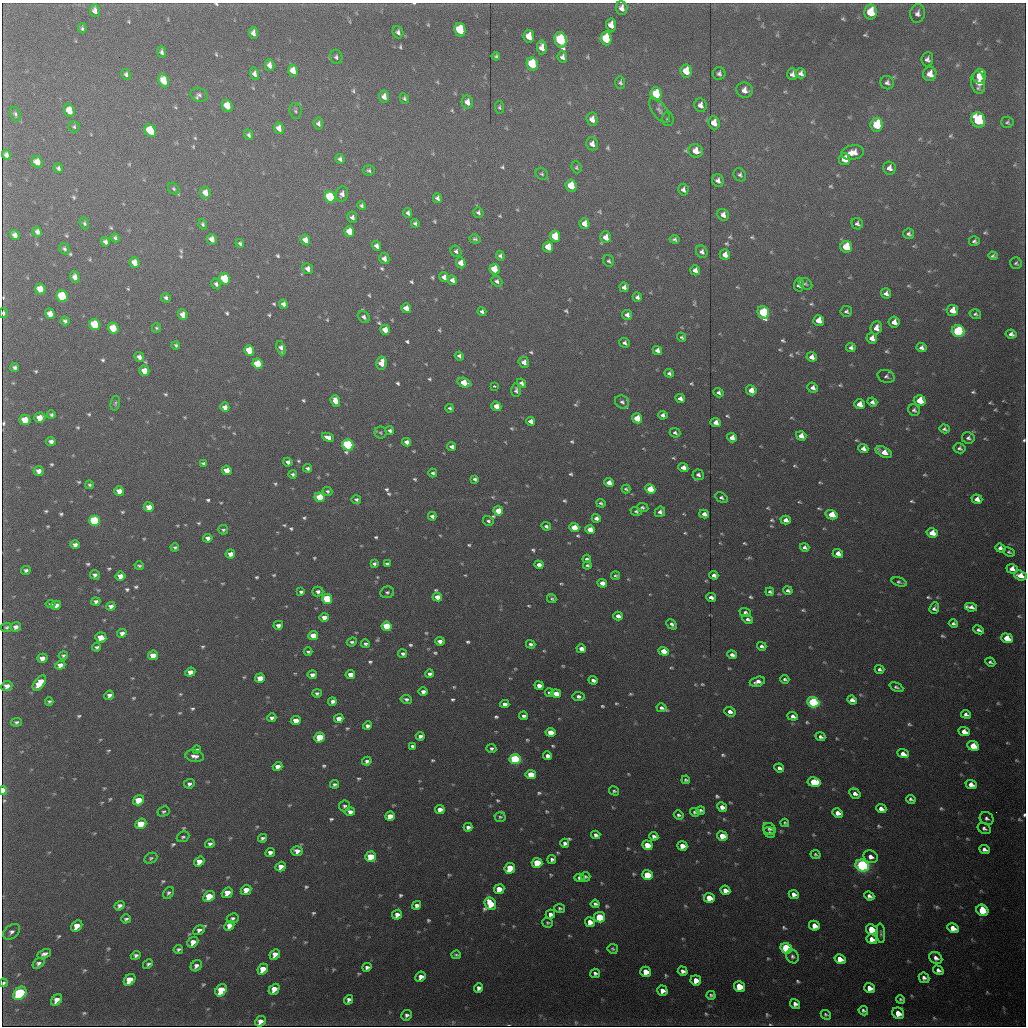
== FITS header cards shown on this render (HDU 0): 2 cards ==
NAXIS1  =                 1024 /fastest changing axis
NAXIS2  =                 1024 /next to fastest changing axis

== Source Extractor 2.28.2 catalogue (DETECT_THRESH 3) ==
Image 1024 x 1024 px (HDU 0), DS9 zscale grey, 1 PNG px = 1 image px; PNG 1028 x 1028 px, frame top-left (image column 1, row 1024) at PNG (2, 3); each listed source drawn as its Kron ellipse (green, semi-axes under 4 px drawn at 4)
Background 9760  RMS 69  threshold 208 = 3 sigma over >= 5 px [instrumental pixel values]
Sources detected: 871; of the 871, the 500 brightest by FLUX_AUTO listed and drawn (371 fainter detections omitted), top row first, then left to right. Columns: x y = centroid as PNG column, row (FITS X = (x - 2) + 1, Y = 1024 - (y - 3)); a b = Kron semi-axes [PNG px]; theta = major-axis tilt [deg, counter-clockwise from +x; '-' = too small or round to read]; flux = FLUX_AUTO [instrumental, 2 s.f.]
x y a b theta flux
622 8 7 5 -84 3.1e+04
95 11 6 5 - 2.8e+04
870 12 7 6 - 1.5e+05
917 13 9 7 81 2.5e+04
611 25 6 5 - 5.1e+04
82 28 5 4 - 1.0e+04
460 30 7 5 -77 2.5e+05
398 32 6 5 - 1.7e+04
253 33 6 4 -85 2.9e+04
529 36 6 5 - 7.6e+04
606 38 7 5 -83 2.4e+05
560 40 8 6 -77 5.7e+05
542 47 7 5 -84 4.0e+04
162 52 5 3 - 1.5e+04
496 56 4 4 - 9.6e+03
336 57 7 6 - 1.5e+04
562 57 6 5 - 2.1e+04
927 59 7 6 - 2.0e+04
532 64 7 5 -79 3.1e+05
269 65 6 4 -74 3.3e+04
293 71 6 5 - 6.3e+04
686 71 6 5 - 9.3e+04
719 73 6 6 - 1.6e+04
801 73 5 5 - 2.0e+04
126 74 5 4 - 1.3e+04
255 74 6 4 -76 2.4e+04
792 74 6 5 - 1.9e+04
930 74 7 6 - 4.9e+04
980 76 7 6 - 1.1e+05
164 81 7 5 -70 9.9e+04
620 82 6 5 - 1.2e+04
887 83 7 6 - 1.7e+04
978 83 11 7 -80 5.5e+04
745 90 8 7 - 3.7e+04
656 94 6 5 - 2.2e+05
199 95 9 6 -14 1.7e+04
384 97 6 5 - 3.4e+04
404 98 5 4 - 1.0e+04
467 102 7 5 -77 3.9e+04
700 105 7 6 - 3.2e+04
227 106 6 5 - 1.0e+05
499 107 6 4 -84 9.8e+03
659 110 14 7 -53 2.2e+04
69 111 6 5 - 7.9e+04
295 111 8 6 -84 1.1e+04
15 114 7 5 -73 1.2e+04
592 119 6 5 - 4.1e+04
668 119 7 5 -86 1.0e+04
978 120 8 7 - 3.5e+05
1007 122 6 5 - 1.0e+04
714 123 6 5 - 6.0e+04
318 124 6 5 - 1.7e+04
877 125 7 6 - 2.5e+05
74 127 5 5 - 9.2e+03
279 128 6 4 -75 3.8e+04
150 131 7 5 -58 2.0e+05
249 135 5 4 - 1.4e+04
592 144 6 6 - 3.1e+04
696 151 7 6 - 6.2e+04
853 152 11 7 12 5.5e+04
6 155 5 4 - 2.0e+04
340 159 5 4 - 1.5e+04
844 159 6 6 - 6.9e+04
37 162 6 5 - 5.6e+04
576 167 6 5 - 9.0e+03
58 168 5 4 - 1.3e+04
889 168 6 6 - 2.7e+04
369 170 6 5 - 1.1e+04
542 174 6 5 - 9.3e+03
740 175 7 6 - 1.4e+04
718 180 6 5 - 2.3e+04
571 186 6 5 - 1.5e+05
174 189 6 5 - 9.8e+03
683 190 6 5 - 1.9e+04
205 193 6 5 - 4.2e+04
342 194 8 6 75 2.7e+04
330 197 6 5 - 4.7e+05
437 198 5 4 - 1.7e+04
362 206 5 4 - 1.2e+04
408 213 5 4 - 1.5e+04
478 213 6 5 - 1.4e+04
723 215 6 5 - 2.9e+04
352 217 6 5 - 2.0e+04
84 223 6 4 -72 1.0e+04
415 223 4 4 - 1.2e+04
203 224 5 4 - 9.7e+03
584 224 5 5 - 4.6e+04
857 224 6 5 - 1.6e+04
349 231 6 5 - 8.5e+04
37 232 5 4 - 2.2e+04
908 234 5 5 - 1.4e+04
15 235 5 4 - 2.8e+04
555 236 6 5 - 1.8e+05
606 237 6 5 - 5.1e+04
115 238 4 3 - 1.2e+04
212 239 5 4 - 3.9e+04
475 239 5 4 - 1.1e+04
675 239 5 4 - 1.2e+04
305 240 5 4 - 4.5e+04
974 241 5 5 - 1.3e+04
105 242 5 4 - 1.8e+04
240 243 4 4 - 1.0e+04
377 246 5 4 - 2.3e+04
548 247 5 5 - 1.0e+05
846 247 6 6 - 2.3e+05
64 249 6 5 - 1.2e+04
456 251 6 5 - 1.5e+04
702 252 6 5 - 1.7e+04
725 255 5 5 - 4.1e+04
500 256 5 4 - 1.3e+04
993 256 5 4 - 1.1e+04
384 259 5 5 - 2.9e+04
609 261 6 5 - 9.8e+03
134 262 5 5 - 5.0e+04
461 263 5 4 - 4.9e+04
1016 263 6 5 - 1.1e+04
308 269 6 5 - 3.1e+04
494 269 5 5 - 1.7e+05
695 270 5 5 - 3.0e+04
75 277 6 4 -72 2.9e+04
444 277 5 4 - 2.6e+04
225 279 6 5 - 2.9e+05
452 280 5 4 - 2.4e+04
497 281 6 4 -39 1.5e+04
216 284 6 4 -58 1.4e+04
806 284 7 5 -32 9.3e+03
799 285 7 5 87 2.2e+04
624 287 5 4 - 2.2e+04
40 289 6 5 - 6.8e+04
886 293 5 5 - 2.1e+04
62 296 6 5 - 3.1e+05
637 297 5 4 - 1.6e+04
166 298 5 4 - 1.4e+04
283 304 5 4 - 2.2e+04
406 308 5 4 - 5.7e+04
952 310 6 5 - 6.3e+04
482 311 4 4 - 1.4e+04
846 311 6 5 - 1.3e+04
763 312 6 5 - 5.1e+05
3 313 5 4 - 1.1e+04
50 314 5 5 - 4.6e+04
975 314 6 5 - 1.2e+04
183 315 5 5 - 3.5e+04
627 315 5 5 - 2.1e+04
364 317 7 5 -45 1.5e+04
819 320 5 5 - 7.1e+04
65 321 4 4 - 1.3e+04
894 322 5 5 - 3.6e+04
95 324 6 5 - 2.3e+05
113 328 5 5 - 1.5e+05
156 328 5 4 - 9.2e+03
876 328 6 5 - 3.5e+04
385 330 5 4 - 5.5e+04
958 331 6 6 - 7.0e+05
1011 334 5 4 - 1.9e+04
682 337 5 4 - 9.4e+03
872 338 5 5 - 3.9e+04
624 343 5 5 - 1.5e+04
176 345 4 3 - 9.2e+03
281 348 7 4 -71 2.3e+04
851 348 5 4 - 1.7e+04
921 348 5 4 - 1.9e+04
249 350 5 5 - 1.4e+05
657 350 5 4 - 2.6e+04
459 356 4 4 - 1.3e+04
139 357 5 4 - 2.2e+04
812 357 5 4 - 3.1e+04
524 362 5 5 - 3.3e+04
381 363 7 5 78 5.9e+04
257 364 5 5 - 1.9e+05
15 367 4 4 - 1.5e+04
144 371 5 5 - 6.7e+04
669 373 4 4 - 1.4e+04
886 376 9 6 -17 1.5e+04
464 383 7 4 -16 1.1e+05
522 383 5 4 - 1.6e+04
494 386 3 2 - 1.3e+04
813 388 5 5 - 2.3e+04
516 390 7 5 -89 1.5e+04
751 390 5 5 - 6.9e+04
718 393 5 4 - 1.6e+04
680 399 5 4 - 2.2e+04
335 401 6 4 -70 5.8e+04
920 401 6 5 - 1.3e+05
622 402 7 6 - 1.6e+04
872 402 5 4 - 1.8e+04
115 403 7 4 78 9.3e+03
860 404 5 5 - 5.6e+04
496 406 5 4 - 7.1e+04
225 407 5 4 - 3.2e+04
450 408 5 4 - 9.4e+03
914 410 6 5 - 1.4e+04
51 415 4 4 - 1.1e+04
663 415 5 4 - 1.8e+04
40 418 6 5 - 5.6e+04
637 418 5 5 - 1.5e+05
25 420 5 5 - 1.0e+05
531 421 5 4 - 2.8e+04
716 423 5 4 - 4.2e+04
944 429 5 4 - 1.3e+04
390 431 4 3 - 1.3e+04
380 433 6 6 - 9.5e+03
675 433 5 4 - 1.1e+04
801 436 5 4 - 4.5e+04
328 437 6 4 -22 3.2e+04
732 438 5 4 - 5.2e+04
968 438 6 5 - 1.6e+04
51 441 5 4 - 2.0e+04
407 442 4 4 - 2.6e+04
348 445 6 5 - 7.3e+05
452 447 4 4 - 1.9e+04
863 448 5 4 - 2.5e+04
960 448 6 5 - 1.5e+04
884 452 9 5 -27 5.7e+04
288 462 4 4 - 2.0e+04
203 464 4 4 - 1.4e+04
307 468 4 3 - 1.3e+04
683 468 5 4 - 3.9e+04
227 470 5 4 - 6.7e+04
39 471 5 4 - 3.0e+04
433 473 4 3 - 1.1e+04
292 474 4 4 - 1.1e+04
698 475 6 5 - 1.6e+04
475 479 4 4 - 1.2e+04
609 483 5 4 - 4.6e+04
89 485 4 4 - 9.2e+03
626 489 4 3 - 9.2e+03
650 489 5 4 - 1.4e+05
119 491 5 4 - 4.6e+04
327 491 5 4 - 1.0e+04
320 497 5 4 - 1.9e+05
721 498 7 4 -31 1.4e+04
356 499 5 4 - 1.2e+04
977 499 5 4 - 3.3e+04
601 503 4 3 - 9.4e+03
149 507 5 5 - 5.6e+04
642 507 6 4 -10 1.1e+04
498 511 5 4 - 1.3e+05
636 511 6 4 -18 1.1e+04
660 512 5 5 - 1.8e+04
704 514 5 4 - 2.4e+04
832 515 6 4 -15 1.1e+05
432 516 4 4 - 1.6e+04
596 518 4 4 - 2.2e+04
786 520 5 4 - 3.0e+04
94 521 5 5 - 5.1e+05
488 521 5 5 - 1.1e+04
546 526 5 4 - 1.3e+04
574 528 5 4 - 1.5e+05
223 530 5 4 - 9.7e+03
590 530 5 4 - 8.9e+04
932 533 6 4 -15 8.4e+04
208 538 5 4 - 2.0e+04
75 545 5 4 - 2.2e+04
175 547 4 3 - 9.5e+03
805 547 5 4 - 1.5e+04
1000 548 5 4 - 2.1e+04
1009 552 6 3 -23 9.0e+03
230 554 5 4 - 3.5e+04
838 554 5 4 - 4.0e+04
587 559 4 3 - 1.1e+04
374 564 4 4 - 1.2e+04
387 564 4 4 - 1.2e+04
539 565 4 4 - 3.6e+04
587 565 4 3 - 1.0e+04
139 566 4 4 - 9.8e+03
1012 569 6 4 -17 4.0e+04
26 570 4 4 - 1.4e+04
95 575 5 4 - 1.9e+04
714 575 4 4 - 2.1e+04
1020 575 6 5 - 5.6e+04
120 576 5 4 - 3.9e+04
615 576 4 4 - 9.2e+03
899 582 8 4 -16 1.2e+04
602 583 5 4 - 4.2e+04
788 590 5 4 - 1.5e+04
301 592 4 3 - 1.2e+04
318 592 5 5 - 1.9e+04
387 592 7 5 12 1.3e+04
770 592 4 3 - 1.1e+04
437 597 5 4 - 5.6e+04
711 597 5 4 - 2.1e+04
552 598 5 3 - 9.5e+03
327 599 5 5 - 3.4e+05
96 602 4 4 - 1.6e+04
51 604 5 4 - 1.1e+04
56 605 5 4 - 2.4e+04
111 606 5 4 - 2.2e+04
971 607 6 4 -10 2.1e+04
934 608 6 4 69 1.7e+04
745 612 6 4 -21 1.5e+04
618 616 5 4 - 3.2e+04
324 617 5 4 - 5.0e+04
748 619 5 4 - 1.4e+04
953 623 5 4 - 1.3e+04
672 624 6 4 -47 1.6e+04
278 625 5 4 - 2.2e+04
387 626 5 4 - 2.7e+05
6 627 6 4 7 1.1e+04
16 627 5 4 - 2.4e+04
979 630 5 4 - 1.6e+04
122 633 5 4 - 2.4e+04
313 636 5 4 - 1.1e+05
101 638 5 5 - 7.6e+04
1007 638 6 4 -20 1.0e+05
440 641 5 4 - 2.5e+04
352 642 5 4 - 1.2e+04
365 644 4 3 - 1.1e+04
531 644 5 4 - 1.3e+04
762 646 5 4 - 1.3e+04
97 647 4 3 - 1.2e+04
581 649 5 4 - 4.1e+04
663 651 5 4 - 7.4e+04
308 652 4 3 - 9.5e+03
403 654 4 4 - 1.3e+04
63 655 4 4 - 9.8e+03
153 655 5 4 - 7.2e+04
732 655 5 3 - 2.0e+04
42 658 5 4 - 3.7e+04
990 662 5 3 - 1.1e+04
60 665 5 4 - 3.3e+04
880 669 5 4 - 1.3e+04
190 672 5 4 - 4.9e+04
429 674 4 4 - 1.5e+04
312 675 4 4 - 2.9e+04
350 675 5 4 - 5.8e+04
260 678 5 4 - 9.4e+04
785 679 4 4 - 1.1e+04
593 680 4 3 - 1.8e+04
757 682 8 5 16 2.8e+04
39 683 9 5 51 1.2e+05
7 686 5 4 - 3.3e+04
539 686 4 4 - 3.7e+04
896 687 7 4 -26 1.2e+04
423 692 4 4 - 2.2e+04
317 693 4 4 - 1.2e+04
549 693 4 3 - 9.2e+03
556 694 5 4 - 7.9e+04
109 695 5 4 - 2.1e+04
578 696 6 4 -8 1.6e+04
406 699 6 4 -11 1.3e+04
852 700 5 4 - 2.8e+04
49 701 4 3 - 8.9e+03
332 701 4 4 - 1.8e+04
813 702 6 5 - 8.3e+05
505 704 4 4 - 2.7e+04
661 708 5 4 - 1.5e+04
730 712 6 4 -19 2.6e+04
966 714 5 4 - 1.7e+04
524 716 4 4 - 1.4e+04
793 716 5 4 - 2.0e+04
272 718 4 4 - 2.0e+04
339 719 5 4 - 4.8e+04
296 721 5 4 - 7.1e+04
16 722 5 4 - 1.2e+04
367 726 4 4 - 2.1e+04
550 732 5 4 - 9.9e+04
964 732 6 4 -24 4.7e+04
420 736 4 4 - 1.7e+04
319 737 5 5 - 1.7e+05
820 737 5 4 - 1.5e+04
412 746 4 4 - 1.3e+04
973 746 6 4 -23 1.3e+05
491 748 5 4 - 1.1e+04
197 750 4 4 - 1.0e+04
903 754 6 4 -21 3.9e+04
194 756 9 5 -10 2.7e+04
548 756 4 4 - 2.5e+04
515 759 5 5 - 7.2e+05
367 761 5 4 - 1.5e+04
278 767 5 4 - 4.2e+04
779 768 5 4 - 1.8e+04
531 775 5 4 - 1.9e+05
686 780 4 4 - 1.0e+04
814 782 7 4 -9 2.4e+05
189 784 5 4 - 1.7e+04
334 784 4 3 - 1.2e+04
971 784 5 4 - 3.8e+04
3 790 4 3 - 1.6e+05
614 791 5 4 - 9.0e+03
855 794 6 4 -33 2.3e+04
911 799 5 4 - 1.2e+04
138 800 6 4 36 1.3e+05
345 806 5 5 - 1.2e+04
722 807 5 4 - 3.4e+04
440 809 5 4 - 3.7e+04
881 809 5 4 - 3.0e+04
701 810 4 4 - 1.1e+04
163 812 6 5 - 1.0e+04
350 812 5 4 - 3.5e+04
695 812 5 4 - 1.1e+04
838 813 5 4 - 3.7e+04
679 815 5 4 - 1.2e+04
390 816 5 4 - 6.9e+04
500 817 5 5 - 9.2e+03
987 818 7 6 - 1.7e+04
785 823 4 4 - 9.0e+03
141 824 6 4 37 1.8e+05
468 827 4 4 - 1.8e+04
984 828 7 5 -33 1.5e+04
769 829 6 5 - 1.4e+04
769 833 6 5 - 1.3e+04
596 835 4 4 - 1.9e+04
654 836 4 4 - 1.6e+04
722 836 5 4 - 6.2e+04
183 837 6 5 - 1.0e+04
262 838 4 4 - 1.4e+04
565 843 4 4 - 2.0e+04
210 844 5 4 - 1.6e+04
647 845 5 5 - 1.0e+05
682 846 5 4 - 5.5e+04
984 849 5 4 - 2.2e+04
297 851 6 4 2 3.9e+04
270 852 5 4 - 2.8e+04
816 855 5 4 - 9.7e+03
370 857 5 5 - 1.9e+05
871 857 7 6 - 3.1e+04
151 858 7 5 27 1.1e+04
552 859 4 4 - 1.4e+04
199 862 5 4 - 5.6e+04
537 863 5 5 - 2.9e+05
862 866 7 6 - 1.3e+06
281 867 5 4 - 3.8e+04
510 868 5 5 - 1.6e+05
647 875 5 5 - 2.3e+05
585 877 5 4 - 1.0e+04
579 878 5 4 - 1.6e+04
499 889 5 5 - 9.0e+04
246 890 6 4 44 7.9e+04
725 890 5 4 - 4.0e+04
168 893 6 5 - 1.3e+04
227 893 6 5 - 8.0e+04
794 894 5 4 - 2.7e+04
209 896 6 5 - 1.7e+05
869 896 5 4 - 1.9e+04
709 898 5 5 - 8.3e+04
490 904 6 5 - 1.8e+05
595 904 4 4 - 1.3e+04
417 905 5 4 - 2.3e+04
119 906 5 4 - 2.0e+04
560 908 5 4 - 1.0e+04
982 910 6 5 - 1.6e+05
550 914 5 4 - 2.4e+04
397 915 5 4 - 3.3e+04
599 917 5 5 - 3.0e+05
233 918 6 5 - 1.5e+04
126 919 5 4 - 1.2e+04
590 922 5 5 - 5.8e+04
548 923 5 4 - 9.1e+03
77 926 6 4 46 6.5e+04
229 926 5 4 - 4.2e+04
814 926 5 5 - 5.0e+04
953 928 6 4 -30 5.9e+04
872 929 6 5 - 1.5e+05
199 930 6 4 30 2.3e+04
11 932 9 6 39 2.1e+04
881 933 10 4 -85 1.0e+04
872 939 5 4 - 4.2e+04
193 942 6 4 43 5.3e+04
786 948 6 5 - 6.7e+05
178 949 4 3 - 1.1e+04
613 949 5 5 - 9.3e+03
44 954 7 4 25 2.0e+04
275 954 6 4 45 4.9e+04
456 955 5 3 - 1.0e+04
136 956 5 4 - 1.5e+04
793 956 7 6 - 1.5e+04
936 958 7 5 -39 2.5e+04
840 959 6 5 - 5.8e+04
38 963 6 4 37 1.7e+04
148 964 5 3 - 1.2e+04
196 966 6 5 - 2.2e+04
367 967 5 4 - 1.7e+04
263 969 6 4 49 8.0e+04
938 970 5 4 - 2.1e+04
683 971 5 4 - 2.0e+04
646 972 5 5 - 9.5e+04
595 973 5 4 - 1.6e+04
421 977 5 4 - 3.2e+04
924 978 6 5 - 2.1e+04
130 980 7 5 47 1.4e+05
696 980 5 5 - 6.2e+04
4 983 4 3 - 9.8e+03
739 987 6 5 - 1.5e+05
479 988 5 4 - 2.2e+04
870 988 5 5 - 4.3e+04
274 989 6 4 49 7.8e+04
221 990 7 5 53 1.7e+05
662 991 5 5 - 3.3e+04
20 993 7 5 46 1.0e+06
711 995 4 4 - 1.0e+04
57 1000 6 4 48 4.1e+04
349 1000 5 4 - 1.9e+04
901 1000 4 3 - 1.0e+04
795 1004 5 4 - 2.4e+04
863 1011 5 4 - 1.3e+04
898 1013 6 5 - 6.4e+04
406 1015 5 5 - 1.7e+04
826 1015 5 4 - 1.1e+04
260 1021 6 5 - 3.8e+04
At the frame edge (FLAGS 8, measured only in part): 3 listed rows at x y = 3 313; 3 790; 4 983
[371 fainter detections neither listed nor drawn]

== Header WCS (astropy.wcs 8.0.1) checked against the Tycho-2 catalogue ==
Header WCS as astropy/WCSLIB reads it (applying the file's SIP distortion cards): RA---TAN-SIP/DEC--TAN-SIP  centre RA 07:00:33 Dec +08:15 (105.14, +8.24 deg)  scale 1.67 arcsec/px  FOV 28.5' x 28.6'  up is -180 deg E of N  parity flipped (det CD > 0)
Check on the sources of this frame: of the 60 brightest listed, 34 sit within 2.5 arcsec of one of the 40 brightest Tycho-2 stars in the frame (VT <= 12.41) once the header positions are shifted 0.04 arcsec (0.01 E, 0.04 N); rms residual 1.00 arcsec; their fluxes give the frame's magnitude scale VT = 24.99 - 2.5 log10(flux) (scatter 0.20 mag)
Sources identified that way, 35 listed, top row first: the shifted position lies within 2.5 arcsec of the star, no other Tycho-2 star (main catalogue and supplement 1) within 5.0 arcsec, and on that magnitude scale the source's flux lands within +1.5 / -3 mag of the star's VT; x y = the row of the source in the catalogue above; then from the Tycho-2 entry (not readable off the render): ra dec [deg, ICRS J2000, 3 dp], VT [Tycho-2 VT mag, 2 dp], TYC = Tycho-2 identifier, HIP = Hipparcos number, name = IAU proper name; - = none
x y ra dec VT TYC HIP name
870 12 104.969 +8.011 11.81 748-1715-1 - -
606 38 105.093 +8.023 11.47 748-1940-1 - -
560 40 105.115 +8.023 11.13 748-1720-1 - -
532 64 105.128 +8.035 11.74 748-2523-1 - -
656 94 105.070 +8.049 11.50 748-1576-1 - -
978 120 104.919 +8.062 11.47 748-2232-1 - -
877 125 104.967 +8.064 11.39 748-2783-1 - -
150 131 105.308 +8.064 11.69 748-1723-1 - -
571 186 105.111 +8.091 11.92 748-1755-1 - -
330 197 105.224 +8.096 10.78 748-2643-1 - -
494 269 105.147 +8.130 12.02 748-2340-1 - -
225 279 105.273 +8.133 11.45 748-1913-1 - -
763 312 105.021 +8.151 10.49 748-2339-1 - -
958 331 104.930 +8.160 10.93 748-2437-1 - -
249 350 105.262 +8.166 12.29 748-2343-1 - -
257 364 105.258 +8.173 11.99 748-2579-1 - -
348 445 105.216 +8.211 10.23 748-2767-1 - -
227 470 105.273 +8.222 12.41 748-1505-1 - -
498 511 105.146 +8.242 11.86 748-2369-1 - -
94 521 105.335 +8.245 10.95 749-2179-1 - -
327 599 105.227 +8.282 10.98 748-1575-1 - -
387 626 105.199 +8.295 10.96 748-1535-1 - -
813 702 104.999 +8.332 9.62 748-1385-1 - -
319 737 105.231 +8.347 11.70 748-2480-1 - -
515 759 105.139 +8.357 10.73 748-2565-1 - -
531 775 105.132 +8.365 11.99 748-1482-1 - -
370 857 105.207 +8.402 12.09 748-1407-1 - -
537 863 105.129 +8.406 11.45 748-2395-1 - -
862 866 104.977 +8.408 9.84 748-1711-1 - -
647 875 105.077 +8.412 11.61 748-1682-1 - -
982 910 104.920 +8.429 11.69 748-1775-1 - -
786 948 105.012 +8.446 10.89 748-1649-1 - -
130 980 105.321 +8.458 11.57 749-1365-1 - -
739 987 105.034 +8.464 12.14 748-1516-1 - -
20 993 105.372 +8.464 9.85 749-1440-1 - -